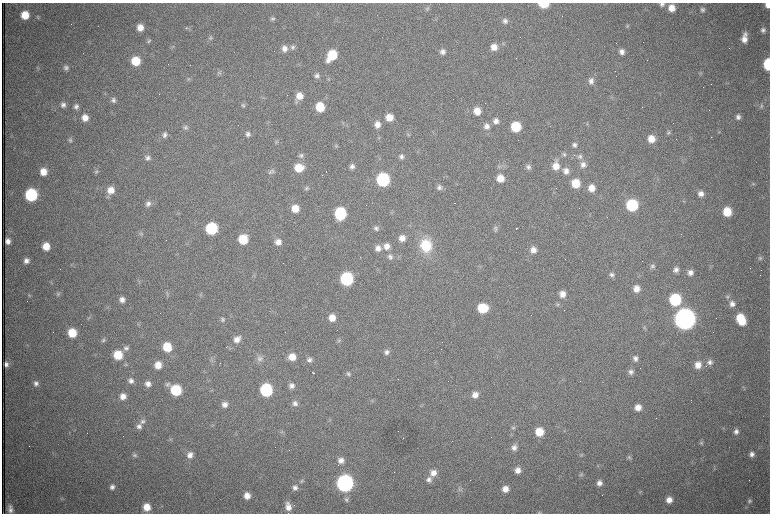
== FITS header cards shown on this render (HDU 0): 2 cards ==
NAXIS1  =                 1536 /fastest changing axis
NAXIS2  =                 1023 /next to fastest changing axis

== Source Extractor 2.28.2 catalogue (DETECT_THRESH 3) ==
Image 1536 x 1023 px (HDU 0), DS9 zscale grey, zoomed out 1/2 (1 PNG px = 2 x 2 image px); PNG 772 x 516 px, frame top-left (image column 1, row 1022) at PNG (2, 3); no overlay
Background 982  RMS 15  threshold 45.4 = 3 sigma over >= 5 px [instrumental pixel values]
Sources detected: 281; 67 cannot appear on this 1/2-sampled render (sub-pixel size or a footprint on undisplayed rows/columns) and are not listed; the other 214 listed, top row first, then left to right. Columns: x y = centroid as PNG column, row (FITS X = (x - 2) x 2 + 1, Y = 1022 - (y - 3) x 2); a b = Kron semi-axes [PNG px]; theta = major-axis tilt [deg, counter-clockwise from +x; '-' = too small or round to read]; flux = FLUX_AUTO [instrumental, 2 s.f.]
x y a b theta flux
543 4 7 4 -1 1.1e+05
662 4 7 6 - 1.1e+04
768 5 5 4 - 2.0e+04
427 8 7 6 - 7.4e+03
671 8 7 6 - 3.4e+04
702 10 6 6 - 9.0e+03
25 15 7 7 - 6.7e+04
38 17 6 4 -85 4.4e+03
273 18 6 5 - 6.7e+03
505 21 7 6 - 1.2e+04
627 26 7 3 -58 3.6e+03
140 27 6 6 - 3.2e+04
186 28 3 2 - 5.9e+03
763 30 7 6 - 1.1e+04
211 38 7 6 - 7.9e+03
744 38 12 5 82 3.0e+04
148 41 6 5 - 5.5e+03
173 46 4 2 - 2.4e+03
293 47 7 6 - 1.1e+04
494 47 7 7 - 2.9e+04
285 48 8 7 - 2.0e+04
442 52 7 6 - 1.3e+04
622 52 7 6 - 1.6e+04
332 55 9 7 54 1.3e+05
136 61 7 7 - 8.9e+04
768 64 8 5 -88 2.1e+05
190 65 2 1 - 9.9e+04
38 68 6 4 32 4.3e+03
66 68 6 6 - 9.8e+03
219 73 7 5 31 6.5e+03
701 73 6 4 70 5.0e+03
317 76 7 5 88 9.9e+03
188 79 6 4 44 5.2e+03
591 81 9 8 - 1.7e+04
299 96 7 7 - 3.4e+04
263 98 3 2 - 2.1e+03
113 100 6 6 - 1.0e+04
296 102 7 4 52 5.3e+03
63 105 7 6 - 1.2e+04
243 105 6 6 - 6.6e+03
761 106 7 5 -83 7.6e+03
76 107 6 6 - 1.1e+04
320 107 7 7 - 9.4e+04
477 111 7 7 - 4.3e+04
389 117 7 7 - 4.4e+04
738 117 6 6 - 1.2e+04
85 118 6 6 - 3.0e+04
496 121 7 7 - 1.8e+04
587 124 3 3 - 2.6e+03
377 125 7 7 - 2.4e+04
486 126 8 8 - 1.8e+04
186 127 6 6 - 8.1e+03
516 127 7 7 - 1.3e+05
719 131 4 3 - 2.6e+03
668 132 6 5 - 7.2e+03
248 134 6 6 - 1.0e+04
408 134 5 3 - 3.7e+03
164 135 7 7 - 1.3e+04
711 137 2 2 - 3.7e+03
651 139 7 7 - 4.5e+04
70 140 6 5 - 6.7e+03
574 145 7 6 - 1.1e+04
336 146 6 5 - 5.4e+03
564 154 6 6 - 6.5e+03
574 155 3 2 - 1.6e+03
301 156 7 6 - 9.2e+03
401 156 6 6 - 1.1e+04
580 157 8 7 - 1.2e+04
148 158 7 6 - 1.2e+04
583 165 8 7 - 1.6e+04
352 166 6 6 - 1.3e+04
499 166 6 4 -48 6.6e+03
556 166 11 8 81 3.8e+04
528 167 7 6 - 1.0e+04
299 168 8 7 - 7.2e+04
96 171 6 5 - 6.5e+03
272 171 7 7 - 8.3e+03
566 171 8 7 - 2.0e+04
43 172 7 6 - 3.7e+04
270 172 7 5 39 7.0e+03
500 178 7 7 - 4.4e+04
383 180 8 7 - 4.9e+05
576 183 7 7 - 8.5e+04
753 184 5 4 - 4.7e+03
439 187 7 6 - 1.1e+04
307 188 6 5 - 6.6e+03
591 188 7 7 - 3.5e+04
111 190 8 8 - 3.7e+04
701 194 7 7 - 2.0e+04
31 195 7 7 - 3.7e+05
148 203 7 7 - 1.5e+04
455 203 2 1 - 1.1e+03
632 205 7 7 - 2.6e+05
295 209 7 7 - 4.7e+04
727 212 7 7 - 8.4e+04
340 213 8 7 - 2.8e+05
376 228 6 6 - 9.1e+03
516 228 2 1 - 4.9e+03
211 229 7 7 - 2.9e+05
495 230 7 6 - 7.8e+03
141 233 8 4 3 6.0e+03
402 238 7 6 - 2.5e+04
243 239 7 7 - 1.1e+05
8 241 5 5 - 1.7e+04
278 242 7 7 - 2.4e+04
46 246 7 7 - 5.1e+04
387 246 7 7 - 2.4e+04
426 246 15 12 -72 1.2e+05
378 248 7 7 - 1.9e+04
533 250 7 7 - 2.5e+04
390 256 7 6 - 1.2e+04
760 258 6 5 - 6.3e+03
26 261 6 6 - 1.7e+04
653 266 7 6 - 8.5e+03
711 267 5 3 - 3.5e+03
676 270 6 6 - 1.4e+04
690 272 6 6 - 1.7e+04
254 275 3 3 - 3.3e+03
611 275 6 6 - 1.0e+04
347 279 8 7 - 4.5e+05
636 289 7 7 - 3.0e+04
167 293 7 3 60 5.4e+03
58 294 6 5 - 6.5e+03
562 294 8 7 - 2.7e+04
29 295 6 4 -52 4.4e+03
201 295 5 3 - 4.1e+03
728 297 5 5 - 5.6e+03
122 299 6 6 - 1.8e+04
675 300 7 7 - 2.8e+05
558 304 7 5 -31 6.0e+03
732 304 7 7 - 1.7e+04
482 308 8 7 - 1.2e+05
89 317 4 2 - 2.3e+03
332 318 7 7 - 3.9e+04
222 319 7 5 -66 7.7e+03
685 319 9 8 - 4.8e+06
741 319 10 7 -66 1.1e+05
138 324 6 2 -43 3.5e+03
644 328 5 4 - 4.1e+03
72 333 7 6 - 8.4e+04
237 339 10 7 42 2.2e+04
103 340 6 5 - 6.0e+03
338 340 5 5 - 5.1e+03
167 347 7 7 - 9.4e+04
126 348 7 7 - 1.1e+04
386 352 7 6 - 1.3e+04
118 355 7 7 - 9.6e+04
292 357 7 7 - 4.1e+04
259 358 9 8 - 1.5e+04
635 359 7 6 - 1.3e+04
212 360 6 3 66 5.5e+03
309 360 6 6 - 1.2e+04
710 362 7 7 - 1.4e+04
220 363 3 1 - 4.4e+03
6 364 5 4 - 1.2e+04
126 364 5 4 - 4.4e+03
158 365 6 6 - 3.8e+04
698 365 8 7 - 3.1e+04
313 372 3 1 - 9.7e+03
631 372 6 6 - 1.1e+04
348 374 6 6 - 8.2e+03
131 381 7 7 - 1.4e+04
580 381 2 1 - 5.3e+02
36 383 7 6 - 1.2e+04
148 384 7 6 - 1.9e+04
167 384 7 6 - 8.6e+03
291 386 6 6 - 1.4e+04
176 390 7 7 - 2.0e+05
211 390 4 2 - 2.0e+03
266 390 7 7 - 3.7e+05
475 395 7 6 - 2.3e+04
123 396 7 6 - 2.5e+04
372 401 5 3 - 3.4e+03
295 403 6 6 - 1.2e+04
225 405 7 6 - 1.9e+04
638 408 7 7 - 3.1e+04
656 418 2 2 - 3.4e+03
143 421 7 7 - 1.2e+04
139 426 8 7 - 1.5e+04
513 428 6 5 - 6.3e+03
736 431 6 6 - 1.3e+04
281 432 6 4 20 4.4e+03
539 432 7 7 - 6.9e+04
170 439 3 2 - 2.2e+03
701 443 6 6 - 6.8e+03
514 448 7 7 - 1.5e+04
752 454 6 6 - 1.5e+04
135 455 6 6 - 8.2e+03
190 455 8 8 - 2.0e+04
580 455 5 3 - 3.6e+03
629 457 6 5 - 6.8e+03
341 460 7 7 - 2.1e+04
714 468 5 3 - 3.2e+03
518 470 6 6 - 2.3e+04
433 473 8 8 - 2.7e+04
581 474 6 5 - 5.7e+03
429 479 7 7 - 1.5e+04
301 481 6 4 31 4.9e+03
345 483 8 8 - 1.6e+06
599 483 7 6 - 1.8e+04
112 487 7 6 - 1.3e+04
295 488 7 6 - 1.2e+04
461 489 9 3 -52 6.2e+03
505 489 6 6 - 2.9e+04
639 492 5 4 - 4.2e+03
247 496 7 7 - 3.1e+04
62 499 6 4 -72 4.5e+03
346 499 7 6 - 9.8e+03
669 500 7 6 - 2.8e+04
749 501 7 6 - 8.7e+03
147 507 7 6 - 4.7e+04
288 507 10 6 -77 2.6e+04
10 509 9 5 -82 1.5e+04
539 513 6 4 5 4.3e+03
At the frame edge (FLAGS 8, measured only in part): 5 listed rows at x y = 543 4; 662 4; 768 5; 768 64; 539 513
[67 sub-pixel or undisplayed-footprint detections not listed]